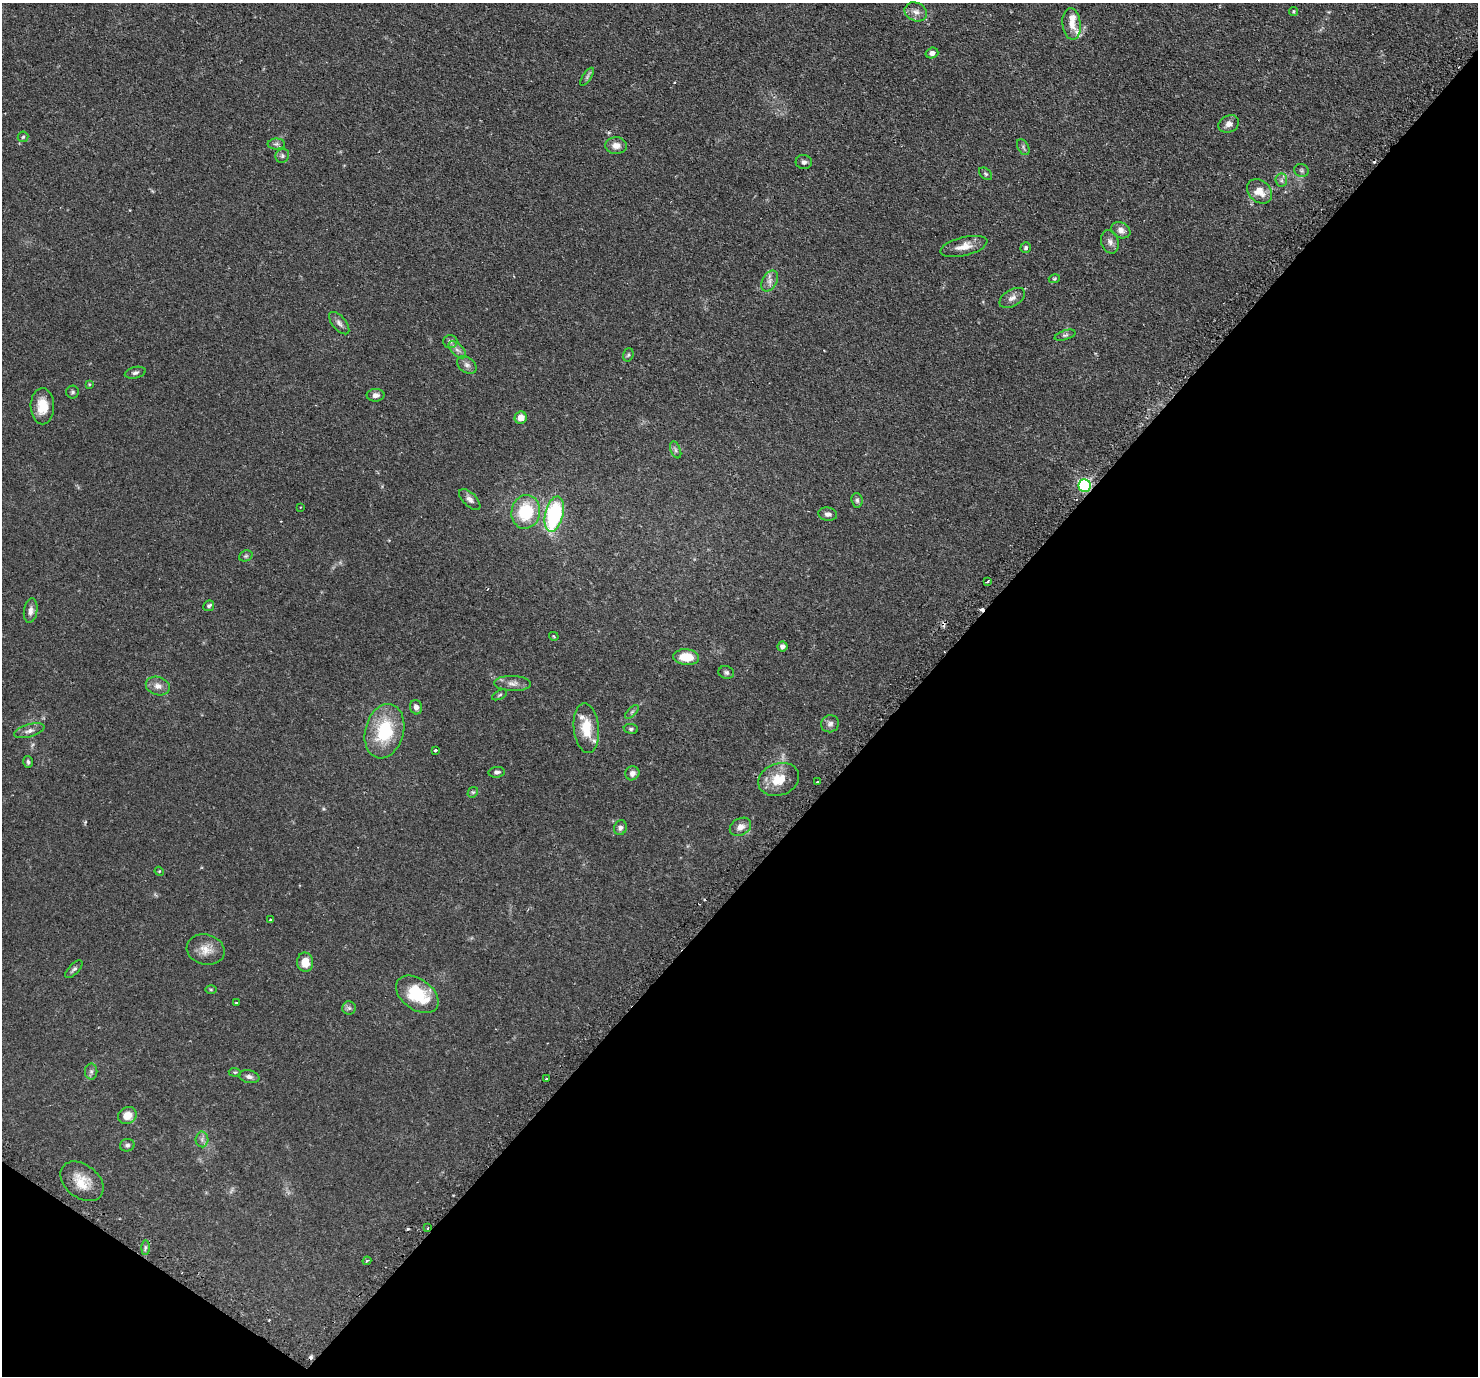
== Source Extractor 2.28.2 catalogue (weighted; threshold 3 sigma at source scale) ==
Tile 15 of 4 x 4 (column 3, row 4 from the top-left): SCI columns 2999-4474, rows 327-1700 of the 5999 x 6005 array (HDU 1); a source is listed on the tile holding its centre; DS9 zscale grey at full resolution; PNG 1480 x 1378 px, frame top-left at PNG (2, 3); each listed source drawn as its Kron ellipse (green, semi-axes under 4 px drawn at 4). Shown black and unused: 40% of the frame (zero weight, under 2 of 3 exposures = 4% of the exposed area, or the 3 px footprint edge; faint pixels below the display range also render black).
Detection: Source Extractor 2.28.2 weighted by HDU 2 'WHT'; one run over the whole footprint, this tile lists its part. Background 0.109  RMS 0.0066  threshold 0.0297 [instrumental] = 3 sigma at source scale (4.5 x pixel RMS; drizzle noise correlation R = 1.50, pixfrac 1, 0.05/0.05 arcsec/px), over >= 5 px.
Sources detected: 101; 1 too faint to see at this stretch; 6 cosmic-ray / hot-pixel residue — neither listed nor drawn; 4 inside a brighter listed object's ellipse — not listed separately; the other 90 listed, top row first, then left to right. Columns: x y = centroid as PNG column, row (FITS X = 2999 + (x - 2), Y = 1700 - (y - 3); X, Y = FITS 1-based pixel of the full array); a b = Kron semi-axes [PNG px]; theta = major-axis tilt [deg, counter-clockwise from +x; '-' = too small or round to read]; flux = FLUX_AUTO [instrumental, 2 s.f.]
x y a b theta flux
1293 11 4 4 - 0.71
916 12 11 9 -24 3.8
1072 24 16 9 -84 5.2
932 53 6 5 - 2.6
587 77 10 4 57 1.3
1229 124 11 8 26 3.3
23 137 5 5 - 0.85
276 144 9 5 0 1.6
616 146 11 8 -2 4.4
1023 147 8 5 -62 1.3
282 156 7 6 - 1.4
804 162 8 7 - 1.8
1302 170 7 6 - 1.4
985 174 7 5 -41 1.1
1281 180 6 6 - 1.6
1259 191 14 10 -43 8.3
1121 230 10 7 -28 3.8
1110 242 12 8 -74 3.1
964 246 24 9 14 7.1
1026 248 5 5 - 1.1
1054 279 5 4 - 0.72
770 281 11 7 62 3.2
1012 298 14 8 31 3.3
339 323 13 6 -50 2.5
1065 335 11 5 17 1.4
450 341 7 6 - 2
457 350 10 5 -44 2.7
628 355 7 5 72 1.1
467 365 11 7 -38 2.8
135 373 11 5 13 1.8
89 384 4 3 - 0.57
72 392 6 6 - 1.2
376 395 9 6 2 2.6
42 406 18 11 -89 10
521 418 6 6 - 6.2
676 450 9 5 -68 1.6
1084 485 6 6 - 100
470 499 13 6 -45 2.9
857 500 7 5 -85 1.4
301 507 3 2 - 0.41
526 512 17 14 77 30
554 514 18 9 77 67
828 514 9 6 -8 2.3
246 556 7 5 21 1.1
988 581 3 3 - 1.2
209 606 6 5 - 1.4
31 611 12 6 81 3.3
554 636 5 3 - 0.65
782 646 5 5 - 3
686 657 13 7 -5 14
726 672 8 6 -14 1.4
513 683 18 7 -1 4.2
158 686 12 9 -17 4.3
499 695 8 4 27 1
416 707 7 6 - 2.7
632 712 9 3 45 1
830 724 9 8 - 2.3
586 728 25 12 -84 15
631 729 7 5 -8 1.2
29 731 16 6 16 3.1
384 731 27 19 75 34
435 750 4 3 - 1.3
28 762 6 5 - 1.3
497 772 8 5 7 1.6
632 773 7 6 - 2.6
779 779 21 16 20 13
817 782 3 3 - 0.88
473 792 6 4 42 0.92
740 827 11 8 30 4.1
620 828 7 6 - 1.8
159 871 5 4 - 0.52
270 920 3 3 - 1
206 950 19 15 -15 7.7
305 962 9 8 - 8.2
74 969 11 5 46 1.6
211 990 5 3 - 0.66
417 994 24 15 -36 27
236 1003 3 3 - 1.1
349 1008 6 6 - 1.6
91 1071 8 6 90 1.7
235 1072 6 4 -5 0.79
249 1077 10 6 -12 2.4
546 1079 4 3 - 3.6
127 1115 9 8 - 6.9
202 1139 8 6 -89 2
127 1145 7 6 - 1.5
82 1181 24 16 -39 13
428 1228 3 2 - 1
145 1248 7 4 89 1.2
367 1261 4 3 - 0.72
Overlapping masked pixels (flux is a lower limit): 2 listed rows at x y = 1084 485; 428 1228